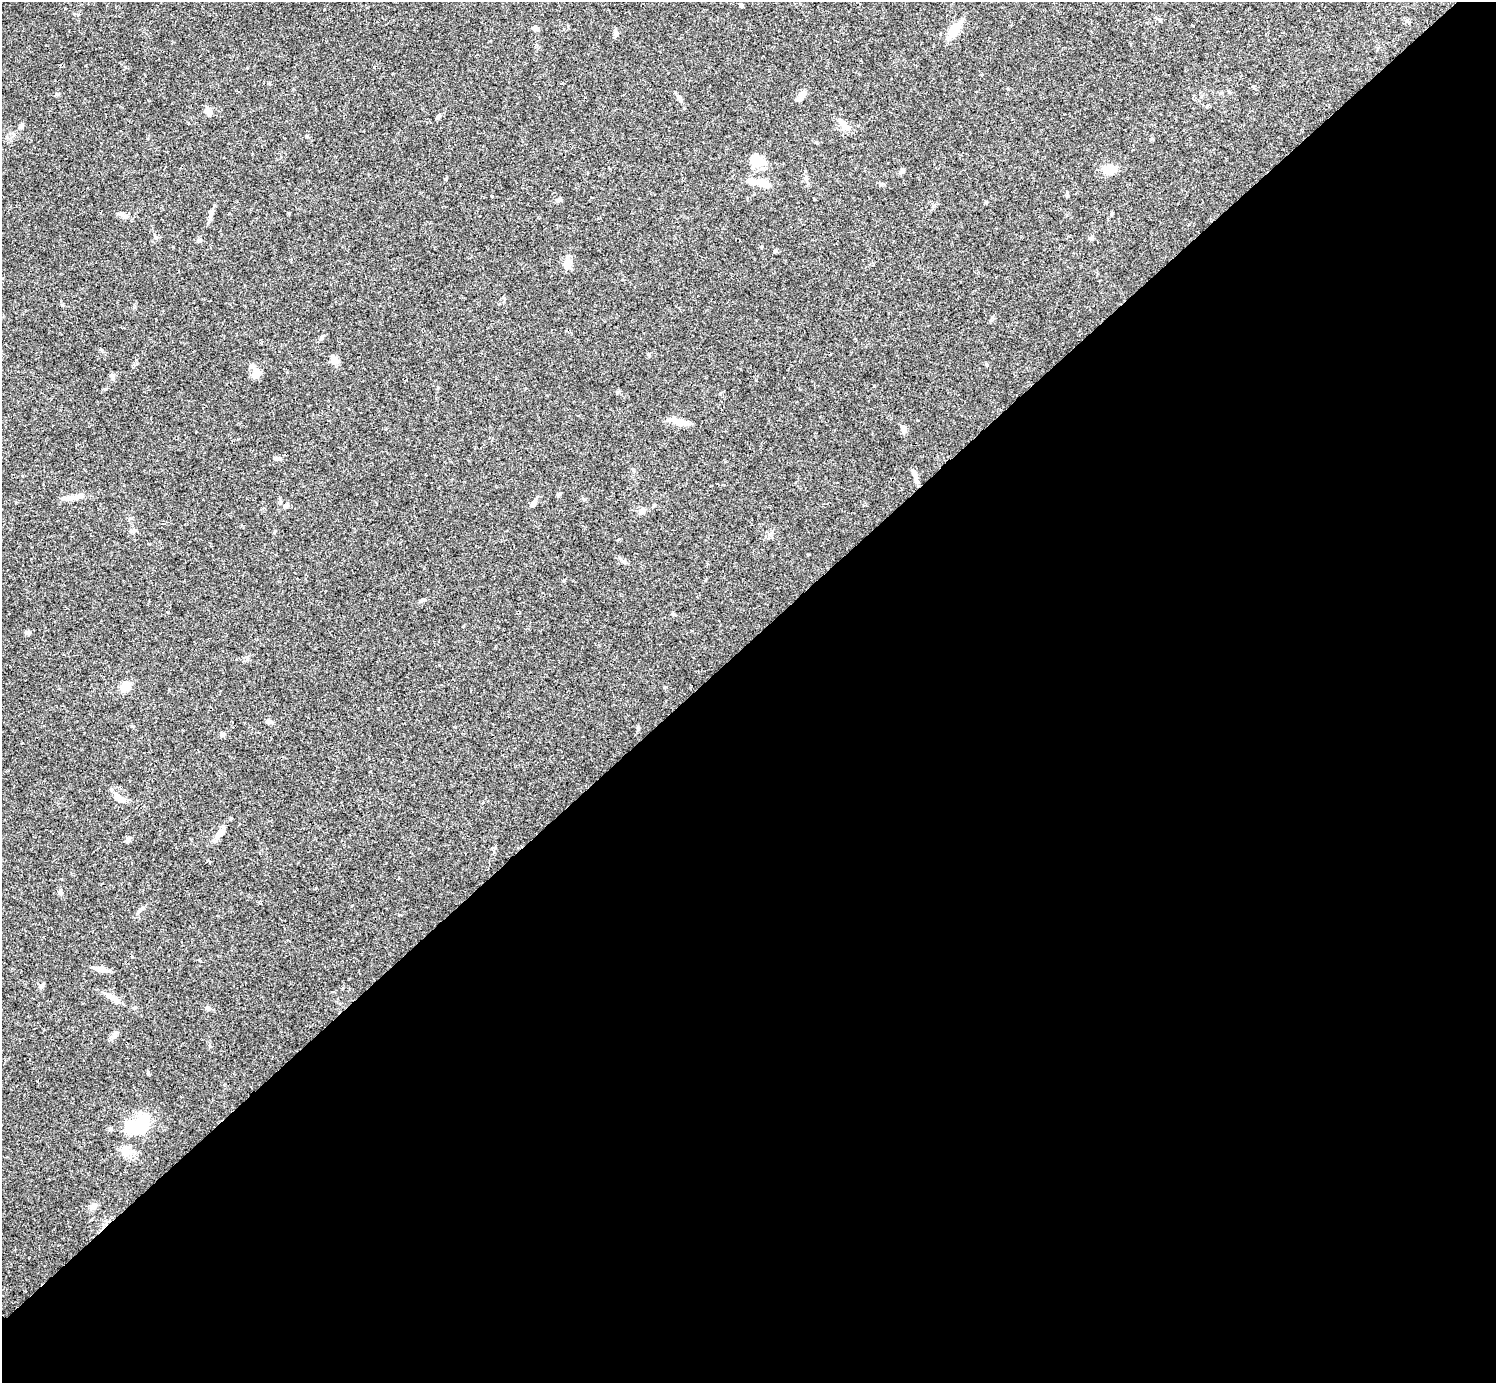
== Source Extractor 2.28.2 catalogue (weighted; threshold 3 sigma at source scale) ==
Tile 12 of 4 x 4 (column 4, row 3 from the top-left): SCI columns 4485-5978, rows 1540-2920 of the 5982 x 5981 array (HDU 1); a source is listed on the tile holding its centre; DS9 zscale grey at full resolution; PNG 1498 x 1385 px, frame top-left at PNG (2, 2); no overlay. Shown black and unused: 54% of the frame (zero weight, under 3 of 4 exposures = <1% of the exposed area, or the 3 px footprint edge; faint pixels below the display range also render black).
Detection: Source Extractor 2.28.2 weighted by HDU 2 'WHT'; one run over the whole footprint, this tile lists its part. Background 0.0403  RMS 0.0026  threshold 0.0119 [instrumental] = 3 sigma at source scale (4.5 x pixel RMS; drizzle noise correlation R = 1.50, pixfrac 1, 0.05/0.05 arcsec/px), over >= 5 px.
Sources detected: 60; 3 inside a brighter object's white glare — not listed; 2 inside a brighter listed object's ellipse — not listed separately; the other 55 listed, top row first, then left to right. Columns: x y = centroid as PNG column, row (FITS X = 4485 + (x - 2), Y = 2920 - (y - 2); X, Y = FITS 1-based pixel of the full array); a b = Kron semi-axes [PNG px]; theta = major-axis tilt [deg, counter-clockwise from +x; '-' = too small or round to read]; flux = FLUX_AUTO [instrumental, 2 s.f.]
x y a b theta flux
741 5 4 3 - 0.46
536 29 8 5 -14 0.68
954 30 20 10 55 4.9
616 34 7 5 -48 0.55
801 97 15 6 50 1.3
679 99 7 5 -32 0.53
208 111 10 7 -52 1.4
438 117 7 4 40 0.53
843 124 16 8 -53 2.2
21 126 8 5 52 0.71
307 136 5 4 - 0.28
755 162 23 13 15 4
1110 169 14 9 1 4.3
902 171 7 5 44 0.77
806 179 5 5 - 0.48
764 183 20 9 -15 2.8
492 196 3 3 - 0.2
559 199 8 4 46 0.45
1112 213 5 4 - 0.3
122 214 7 4 -45 0.6
211 214 18 4 77 1
1091 238 6 5 - 0.56
199 240 8 5 9 0.54
775 251 5 5 - 0.31
567 263 16 8 -89 2.1
321 338 8 4 55 0.46
334 360 9 7 -51 2.1
257 373 15 9 79 2
679 422 22 8 -12 2.7
903 429 10 7 85 0.95
277 459 7 4 -19 0.45
915 476 17 5 -77 1.1
558 494 6 4 19 0.35
71 498 22 7 10 2
533 503 11 5 58 1.2
641 511 8 6 35 1.2
131 531 7 4 18 0.45
274 532 5 3 - 0.27
422 601 9 3 21 0.43
673 614 6 4 -44 0.31
27 633 7 5 22 0.58
125 687 13 9 48 2.7
268 721 8 5 -15 0.6
638 728 6 4 -71 0.34
223 734 9 4 27 0.48
120 798 17 7 -36 1.9
219 834 21 7 50 1.8
127 840 6 5 - 0.79
60 892 7 5 -74 0.53
100 969 16 6 -10 2
41 986 9 4 46 0.49
112 998 22 7 -31 2.1
207 1008 7 5 -17 0.59
140 1126 36 20 60 11
93 1206 10 7 48 1.2